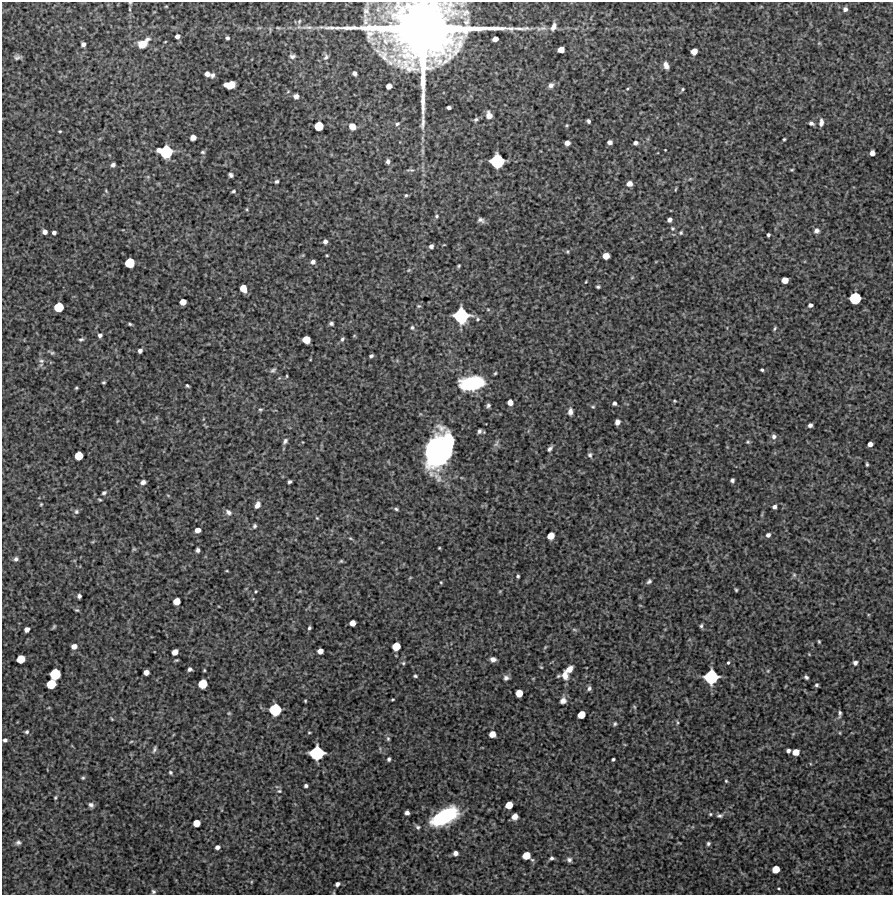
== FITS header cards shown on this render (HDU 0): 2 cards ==
NAXIS1  =                  891 /Length X axis
NAXIS2  =                  893 /Length Y axis

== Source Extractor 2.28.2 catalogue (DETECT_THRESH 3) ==
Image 891 x 893 px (HDU 0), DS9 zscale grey, 1 PNG px = 1 image px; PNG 895 x 897 px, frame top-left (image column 1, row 893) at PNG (2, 2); no overlay
Background 5110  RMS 220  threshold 649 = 3 sigma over >= 5 px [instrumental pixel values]
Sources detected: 256; all 256 listed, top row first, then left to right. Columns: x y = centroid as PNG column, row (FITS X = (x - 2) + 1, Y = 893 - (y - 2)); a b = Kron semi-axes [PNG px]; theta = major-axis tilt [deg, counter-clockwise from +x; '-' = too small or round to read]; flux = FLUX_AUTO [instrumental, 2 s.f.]
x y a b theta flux
130 3 4 4 - 1.4e+04
166 6 4 2 - 1.1e+04
130 9 5 3 - 1.5e+04
845 9 5 5 - 5.1e+04
299 21 7 5 69 2.8e+04
307 27 18 6 -1 9.3e+04
553 27 10 6 66 8.2e+04
259 28 6 3 18 1.6e+04
543 28 12 6 6 7.2e+04
423 31 70 53 1 2.0e+07
177 36 4 4 - 5.4e+04
227 38 4 3 - 3.0e+04
495 39 5 4 - 9.5e+04
165 42 3 2 - 1.0e+04
143 43 12 7 37 2.2e+05
819 43 5 4 - 1.5e+04
83 44 4 4 - 5.0e+04
561 50 5 5 - 1.4e+05
694 51 5 5 - 1.4e+05
292 56 7 5 3 4.2e+04
18 57 10 6 6 4.2e+04
326 57 10 7 69 5.1e+04
666 65 7 4 -70 7.2e+04
354 73 5 4 - 4.7e+04
207 74 5 4 - 7.7e+04
212 75 6 4 62 3.6e+04
226 85 4 3 - 6.7e+04
231 85 7 6 - 1.8e+05
551 85 8 7 - 5.2e+04
389 86 5 5 - 9.7e+04
627 89 5 3 - 1.5e+04
682 89 5 4 - 1.9e+04
296 96 5 4 - 5.2e+04
449 107 4 3 - 3.9e+04
489 115 8 6 -76 1.1e+05
476 119 6 4 26 3.1e+04
588 121 4 3 - 3.4e+04
821 122 9 5 84 6.7e+04
811 123 5 4 - 3.9e+04
397 124 7 5 26 3.0e+04
567 125 4 4 - 1.6e+04
319 126 6 6 - 3.5e+05
352 126 6 5 - 1.5e+05
60 131 3 3 - 1.4e+04
193 137 5 5 - 1.0e+05
784 139 3 3 - 1.7e+04
610 142 5 4 - 6.0e+04
567 143 5 4 - 8.2e+04
635 143 4 4 - 4.9e+04
665 150 2 2 - 9.5e+03
165 152 10 8 -12 9.1e+05
203 152 6 4 12 2.2e+04
872 153 5 5 - 8.7e+04
388 161 6 5 - 4.0e+04
497 161 9 9 - 9.8e+05
113 165 4 4 - 4.0e+04
411 170 11 4 -1 2.8e+04
792 170 6 3 1 1.4e+04
231 175 5 4 - 3.7e+04
276 181 4 4 - 2.8e+04
629 184 5 5 - 8.7e+04
675 189 5 2 - 1.3e+04
106 191 5 3 - 1.4e+04
233 191 5 3 - 2.1e+04
406 195 4 4 - 2.1e+04
247 209 5 3 - 1.5e+04
437 216 6 5 - 2.4e+04
481 220 10 6 -21 5.2e+04
669 220 4 4 - 5.8e+04
672 228 5 5 - 2.2e+04
816 231 7 6 - 5.3e+04
45 232 5 4 - 6.8e+04
54 233 4 4 - 4.2e+04
681 233 5 4 - 1.9e+04
768 235 4 3 - 2.7e+04
325 242 5 4 - 4.9e+04
431 246 4 4 - 4.5e+04
567 252 5 4 - 1.6e+04
327 255 3 2 - 1.3e+04
606 256 5 5 - 1.6e+05
313 262 5 5 - 5.1e+04
130 263 7 6 - 4.4e+05
459 266 4 3 - 1.7e+04
409 270 5 4 - 1.7e+04
785 280 5 5 - 1.5e+05
598 287 4 3 - 2.3e+04
243 288 7 5 -66 1.8e+05
855 298 8 8 - 6.4e+05
183 302 5 5 - 1.4e+05
810 305 4 4 - 4.3e+04
419 306 5 4 - 2.0e+04
59 307 7 6 - 4.2e+05
461 316 10 10 - 1.1e+06
477 319 5 4 - 2.2e+04
331 323 4 3 - 3.1e+04
130 324 4 3 - 2.0e+04
412 328 6 5 - 3.0e+04
775 328 5 3 - 2.0e+04
100 335 4 4 - 4.1e+04
354 336 5 3 - 1.2e+04
81 339 6 4 13 2.5e+04
342 339 6 4 62 2.7e+04
306 340 6 6 - 2.2e+05
140 351 4 4 - 4.4e+04
52 353 5 5 - 2.2e+04
371 356 4 3 - 3.2e+04
41 361 8 6 -2 3.6e+04
273 370 8 5 39 3.1e+04
762 370 4 3 - 2.1e+04
495 373 4 3 - 1.8e+04
287 376 5 3 - 1.4e+04
103 382 3 3 - 1.9e+04
472 384 20 10 10 1.3e+06
187 386 4 2 - 1.9e+04
76 388 3 3 - 1.6e+04
675 401 4 3 - 1.4e+04
510 402 5 5 - 9.4e+04
614 403 4 4 - 3.5e+04
488 405 5 4 - 3.0e+04
593 407 5 4 - 1.8e+04
260 409 5 4 - 1.9e+04
570 412 7 4 85 6.6e+04
617 422 5 4 - 7.7e+04
810 425 4 4 - 4.3e+04
479 431 5 4 - 3.5e+04
774 436 6 6 - 4.7e+04
285 441 8 5 59 3.8e+04
748 442 6 4 20 2.0e+04
496 443 11 5 71 4.4e+04
870 444 5 4 - 7.6e+04
447 448 40 16 63 2.2e+06
550 449 6 3 52 3.6e+04
439 452 23 20 -53 2.2e+06
590 455 7 6 - 3.8e+04
79 456 6 6 - 3.1e+05
867 464 4 3 - 2.1e+04
732 480 4 4 - 3.7e+04
143 482 5 4 - 5.5e+04
289 482 4 3 - 3.0e+04
104 493 6 4 19 2.8e+04
168 495 5 3 - 1.3e+04
100 500 4 3 - 1.7e+04
41 504 4 3 - 1.4e+04
257 505 7 5 65 7.4e+04
774 507 4 4 - 4.6e+04
396 509 6 4 -16 2.4e+04
76 512 6 6 - 3.3e+04
228 512 9 6 -38 5.6e+04
317 518 5 3 - 1.4e+04
255 526 5 5 - 2.5e+04
198 530 5 4 - 9.8e+04
768 535 5 4 - 4.8e+04
551 536 6 5 - 1.9e+05
350 538 6 4 -30 1.9e+04
439 548 3 2 - 1.2e+04
134 549 6 5 - 1.8e+04
198 550 4 4 - 4.3e+04
16 559 5 4 - 3.8e+04
341 561 4 4 - 1.8e+04
227 571 4 3 - 1.1e+04
794 575 6 6 - 2.4e+04
518 576 3 3 - 2.2e+04
410 578 5 3 - 1.2e+04
649 581 6 4 42 3.3e+04
441 582 3 3 - 1.3e+04
736 590 3 3 - 1.7e+04
256 591 3 3 - 1.4e+04
500 591 5 3 - 1.1e+04
79 596 4 4 - 4.2e+04
176 601 6 5 - 1.8e+05
77 610 6 4 -15 2.1e+04
352 623 5 5 - 1.1e+05
701 626 6 4 89 2.6e+04
54 627 6 3 53 2.0e+04
309 628 3 3 - 2.5e+04
27 629 5 4 - 8.2e+04
574 630 8 4 -9 2.2e+04
819 641 4 3 - 1.7e+04
74 646 5 5 - 9.8e+04
396 646 6 6 - 2.8e+05
545 647 6 4 46 1.6e+04
320 651 5 5 - 1.0e+05
175 652 5 5 - 1.2e+05
21 659 6 6 - 2.7e+05
493 659 5 4 - 6.0e+04
403 663 5 5 - 2.1e+04
728 663 4 3 - 2.3e+04
855 663 4 4 - 4.3e+04
541 667 5 3 - 1.4e+04
190 669 4 4 - 3.8e+04
569 669 7 5 41 1.2e+05
768 671 5 4 - 1.5e+04
146 672 5 4 - 9.0e+04
55 674 8 7 - 5.7e+05
565 675 8 6 -75 1.1e+05
415 676 4 3 - 2.3e+04
558 676 4 3 - 1.7e+04
711 677 10 9 - 9.8e+05
806 677 5 3 - 3.0e+04
506 678 7 6 - 4.6e+04
51 684 7 6 - 3.8e+05
203 684 6 6 - 3.5e+05
816 685 4 3 - 2.4e+04
589 688 6 5 - 3.6e+04
519 693 6 5 - 2.0e+05
393 699 3 2 - 1.5e+04
305 701 3 2 - 1.3e+04
563 701 8 7 - 7.8e+04
634 707 6 4 -60 1.8e+04
275 710 8 8 - 6.9e+05
229 713 5 4 - 1.6e+04
840 714 9 4 85 3.5e+04
581 715 6 5 - 2.3e+05
112 719 4 3 - 1.3e+04
677 722 6 3 -89 1.9e+04
615 724 5 5 - 2.3e+04
27 732 5 4 - 2.6e+04
309 732 4 3 - 1.3e+04
840 733 5 3 - 1.2e+04
492 734 5 5 - 1.4e+05
388 739 7 5 -75 2.8e+04
5 740 4 4 - 3.3e+04
131 742 5 3 - 1.3e+04
154 749 10 5 70 3.4e+04
788 751 4 4 - 3.9e+04
796 752 5 5 - 1.6e+05
317 753 10 9 - 1.0e+06
389 759 4 4 - 2.7e+04
613 759 3 3 - 2.3e+04
170 772 5 5 - 2.2e+04
83 778 5 4 - 1.9e+04
726 781 4 4 - 1.6e+04
306 786 4 3 - 3.1e+04
279 791 6 5 - 2.3e+04
55 798 4 3 - 1.7e+04
91 805 6 5 - 4.1e+04
509 805 6 5 - 2.1e+05
407 813 4 4 - 5.2e+04
710 814 5 4 - 1.7e+04
515 816 6 5 - 8.8e+04
719 816 8 5 0 3.5e+04
444 817 22 10 29 1.7e+06
196 823 5 5 - 1.9e+05
418 827 7 6 - 3.3e+04
18 842 6 6 - 3.5e+04
708 843 4 4 - 2.8e+04
217 847 5 4 - 5.3e+04
455 853 5 4 - 6.5e+04
526 856 7 6 - 2.6e+05
552 858 4 4 - 3.1e+04
569 860 6 6 - 4.2e+04
776 869 6 5 - 2.2e+05
251 882 5 3 - 1.2e+04
337 884 4 4 - 4.9e+04
778 888 3 2 - 1.3e+04
153 892 5 5 - 2.7e+04
At the frame edge (FLAGS 8, measured only in part): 2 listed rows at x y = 130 3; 423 31